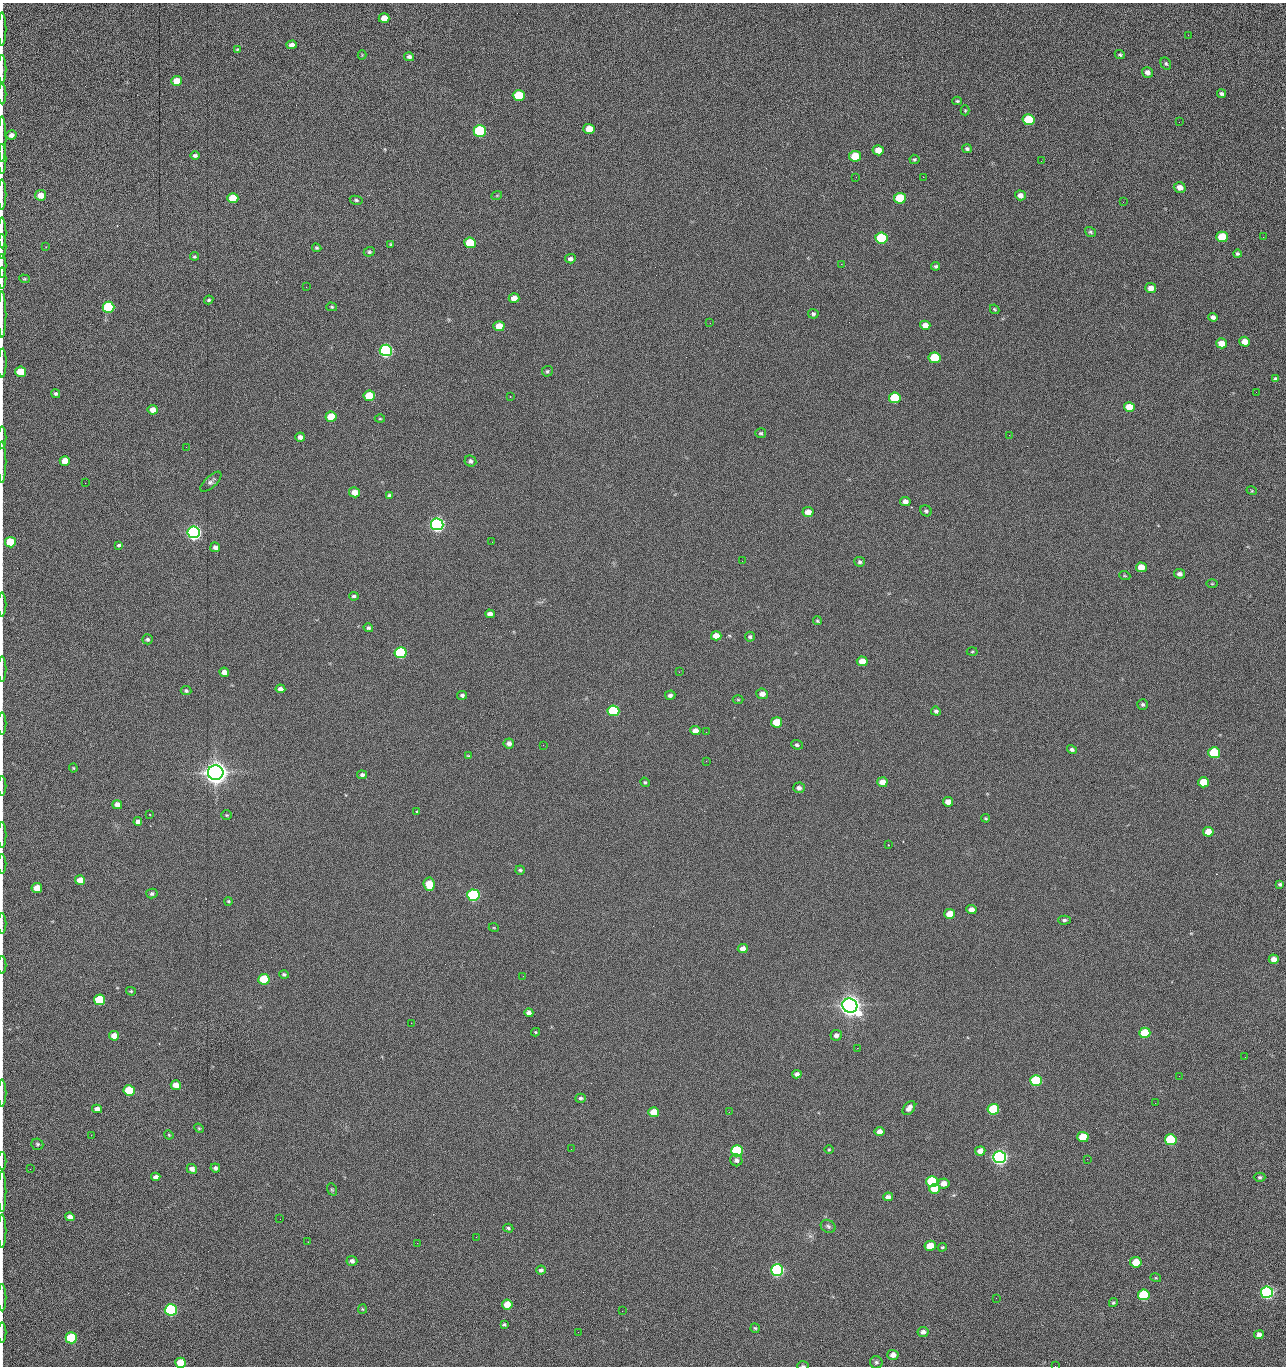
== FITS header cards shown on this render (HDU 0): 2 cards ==
NAXIS1  =                 1284 /fastest changing axis
NAXIS2  =                 1364 /next to fastest changing axis

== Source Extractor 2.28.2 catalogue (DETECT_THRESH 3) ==
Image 1284 x 1364 px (HDU 0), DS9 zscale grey, 1 PNG px = 1 image px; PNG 1288 x 1368 px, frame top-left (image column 1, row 1364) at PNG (2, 3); each listed source drawn as its Kron ellipse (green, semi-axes under 4 px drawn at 4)
Background 145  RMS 15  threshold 44.5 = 3 sigma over >= 5 px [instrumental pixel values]
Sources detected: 276; all 276 listed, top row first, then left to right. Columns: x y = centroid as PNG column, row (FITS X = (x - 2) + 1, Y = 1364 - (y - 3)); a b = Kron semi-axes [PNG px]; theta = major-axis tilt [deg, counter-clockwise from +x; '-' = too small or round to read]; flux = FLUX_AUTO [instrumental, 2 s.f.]
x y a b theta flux
384 18 5 5 - 1.3e+04
2 29 17 2 90 3.1e+03
1188 35 3 2 - 1.2e+03
292 45 5 4 - 5.1e+03
237 50 3 2 - 1.1e+03
362 55 4 4 - 8.8e+02
1120 55 5 4 - 1.7e+03
409 57 5 4 - 2.7e+03
1166 64 6 5 - 1.7e+03
2 69 14 2 90 2.7e+03
1147 72 6 5 - 4.6e+03
176 81 5 5 - 1.4e+04
2 94 10 2 90 2.1e+03
1222 94 4 3 - 2.1e+03
519 95 6 5 - 4.2e+04
957 101 5 4 - 1.3e+03
965 110 5 4 - 1.1e+03
1029 120 6 5 - 6.0e+04
1179 122 2 2 - 7.0e+02
589 129 5 5 - 1.4e+04
480 131 6 5 - 1.6e+05
11 135 5 4 - 4.8e+03
2 139 23 2 90 4.6e+03
967 149 5 4 - 2.1e+03
878 150 5 5 - 1.2e+04
195 156 5 4 - 2.2e+03
855 156 6 5 - 2.8e+04
2 159 15 2 90 3.0e+03
914 159 5 5 - 1.4e+03
1041 161 3 2 - 1.1e+03
856 177 2 2 - 1.6e+03
923 177 2 2 - 1.2e+04
1180 187 6 5 - 6.5e+03
2 194 15 2 90 2.7e+03
41 195 5 5 - 1.0e+04
497 195 5 3 - 9.5e+02
1020 195 5 5 - 5.7e+03
233 198 5 5 - 2.0e+04
900 198 6 5 - 5.1e+04
356 200 6 4 -11 1.7e+03
1123 202 2 2 - 5.2e+02
1090 232 6 4 -35 1.7e+03
2 233 15 2 90 2.8e+03
1222 237 6 5 - 4.2e+04
1263 237 2 2 - 5.2e+02
881 238 6 5 - 1.0e+05
470 243 6 5 - 4.0e+04
391 244 4 4 - 1.2e+03
2 246 12 2 90 1.7e+03
46 247 2 2 - 7.0e+02
317 248 5 4 - 1.5e+03
369 252 5 4 - 1.9e+03
1237 254 4 4 - 1.8e+03
194 256 4 3 - 1.2e+03
570 259 5 4 - 2.9e+03
841 264 2 2 - 1.8e+04
2 266 12 2 90 1.9e+03
936 266 4 4 - 1.7e+03
2 278 10 2 90 1.9e+03
24 279 5 4 - 1.1e+03
306 287 2 2 - 5.0e+02
1151 288 5 5 - 7.5e+03
514 298 5 5 - 9.1e+03
209 300 4 4 - 1.6e+03
108 307 6 5 - 1.0e+05
332 307 5 4 - 1.2e+03
995 309 5 3 - 1.2e+03
813 314 5 5 - 2.1e+03
2 315 23 2 90 3.9e+03
1213 317 4 4 - 3.5e+03
710 323 2 2 - 2.2e+03
925 325 5 4 - 7.5e+03
499 326 5 5 - 1.5e+04
1245 342 5 5 - 1.1e+04
1221 343 5 5 - 1.6e+04
386 350 6 6 - 3.0e+05
934 358 6 5 - 5.7e+04
2 363 15 2 88 2.6e+03
547 371 5 5 - 1.6e+03
20 372 5 5 - 2.5e+04
1276 379 4 4 - 2.4e+03
1256 392 2 2 - 5.9e+02
56 393 5 4 - 1.9e+03
369 396 5 5 - 3.6e+04
510 397 3 2 - 5.2e+02
895 398 6 5 - 5.9e+04
1129 407 5 5 - 1.8e+04
153 410 5 5 - 8.2e+03
331 417 5 5 - 2.9e+04
380 419 5 3 - 9.5e+02
761 433 5 5 - 1.6e+03
1009 435 2 2 - 2.3e+03
300 437 5 4 - 3.9e+03
2 438 11 2 90 1.9e+03
186 447 2 2 - 1.9e+03
65 461 5 5 - 1.2e+04
470 461 6 5 - 2.5e+03
2 462 21 2 90 2.9e+03
211 482 13 5 43 3.2e+03
85 483 2 2 - 5.7e+02
1252 491 5 3 - 8.8e+02
354 492 5 5 - 9.8e+03
389 496 4 3 - 2.1e+03
905 502 5 4 - 5.8e+03
926 511 6 5 - 2.2e+03
808 512 5 5 - 8.6e+03
437 524 6 6 - 5.0e+05
194 532 6 6 - 5.4e+05
10 542 5 5 - 4.1e+04
492 542 2 2 - 1.7e+03
119 545 4 3 - 5.8e+03
215 547 5 5 - 3.8e+03
742 561 2 2 - 3.8e+02
860 562 5 5 - 2.1e+03
1141 567 5 5 - 1.3e+04
1179 574 5 4 - 4.0e+03
1125 576 5 3 - 9.1e+02
1212 584 5 3 - 8.7e+02
354 596 5 4 - 2.0e+03
2 605 12 2 90 2.2e+03
490 614 5 4 - 4.0e+03
817 621 4 4 - 1.4e+03
368 628 5 4 - 2.1e+03
716 636 5 4 - 1.0e+04
750 637 5 5 - 1.7e+03
147 639 5 5 - 1.8e+03
972 652 5 3 - 1.0e+03
400 653 6 5 - 1.6e+05
862 661 5 5 - 1.4e+04
2 669 13 2 90 2.1e+03
224 672 5 4 - 7.2e+03
679 672 3 3 - 1.1e+03
280 689 5 4 - 4.1e+03
186 691 5 4 - 2.0e+03
762 694 6 5 - 6.3e+03
462 695 5 4 - 2.3e+03
670 695 5 4 - 2.7e+03
738 700 5 3 - 9.9e+02
1143 704 5 5 - 2.0e+03
613 711 6 5 - 8.6e+04
936 711 5 4 - 2.4e+03
777 722 5 5 - 2.7e+04
2 724 11 2 90 2.0e+03
695 731 5 4 - 7.5e+03
706 732 2 2 - 4.1e+02
509 743 5 5 - 4.4e+03
543 745 2 2 - 2.2e+03
797 745 6 5 - 1.9e+03
1072 749 5 4 - 2.2e+03
1214 753 6 5 - 7.6e+04
468 756 4 4 - 9.4e+02
706 761 3 2 - 1.6e+03
73 768 4 4 - 9.6e+02
216 773 7 7 - 1.8e+06
362 775 5 4 - 2.2e+03
645 782 5 4 - 1.2e+03
882 782 5 5 - 1.0e+04
1203 782 5 5 - 2.5e+04
2 786 10 2 90 1.6e+03
799 788 6 5 - 3.1e+03
948 802 5 4 - 7.8e+03
117 805 5 4 - 6.7e+03
417 811 3 2 - 8.5e+02
150 814 3 2 - 1.2e+03
227 815 5 4 - 1.0e+03
986 818 4 3 - 1.0e+03
138 821 4 4 - 3.9e+03
1208 832 5 5 - 1.5e+04
2 835 13 2 90 2.1e+03
888 845 3 3 - 1.1e+03
2 864 10 2 90 1.5e+03
520 870 5 4 - 2.0e+03
80 880 5 5 - 1.2e+04
429 884 7 5 -84 2.7e+04
1280 884 4 3 - 1.7e+03
37 888 5 5 - 1.6e+04
152 894 5 5 - 2.1e+03
473 895 6 5 - 2.4e+05
229 901 4 4 - 1.3e+03
971 910 5 4 - 5.8e+03
950 914 5 5 - 1.9e+04
1064 920 6 4 2 2.2e+03
2 923 10 2 90 1.7e+03
494 928 5 3 - 8.6e+02
743 949 5 4 - 5.9e+03
1274 959 5 4 - 7.3e+03
2 965 9 2 90 1.4e+03
284 974 4 4 - 1.7e+03
523 976 3 2 - 1.4e+03
264 979 5 5 - 6.0e+04
131 991 5 3 - 1.1e+03
100 1000 5 5 - 7.5e+04
850 1006 7 7 - 1.5e+06
529 1013 4 4 - 4.2e+03
411 1023 2 2 - 3.5e+03
535 1032 4 4 - 9.4e+02
1145 1033 5 5 - 4.8e+04
836 1035 5 5 - 3.8e+03
114 1036 5 4 - 1.0e+04
857 1048 3 2 - 9.6e+02
1245 1057 2 2 - 1.1e+03
797 1074 4 4 - 3.4e+03
1179 1076 2 2 - 1.7e+03
1036 1080 6 5 - 8.8e+04
176 1085 5 5 - 1.2e+04
129 1091 5 5 - 6.5e+04
2 1093 13 2 90 2.8e+03
581 1098 5 4 - 1.9e+03
1155 1103 2 2 - 4.9e+02
909 1108 8 5 52 4.9e+03
97 1109 5 4 - 5.2e+03
993 1109 6 5 - 7.2e+04
654 1112 5 5 - 2.1e+04
729 1112 2 2 - 5.8e+02
199 1128 5 4 - 1.1e+03
879 1132 5 4 - 7.1e+03
91 1135 2 2 - 1.7e+03
169 1135 5 3 - 1.0e+03
1083 1137 5 5 - 3.2e+04
1171 1140 6 5 - 9.8e+04
37 1144 6 5 - 1.7e+03
571 1149 2 2 - 6.1e+02
829 1150 5 3 - 9.4e+02
737 1151 6 5 - 1.4e+05
980 1151 5 4 - 7.6e+03
999 1157 6 6 - 6.3e+05
1087 1159 2 2 - 1.1e+03
736 1160 6 6 - 3.4e+03
2 1161 9 2 90 1.6e+03
215 1168 5 4 - 2.3e+03
30 1169 2 2 - 1.6e+03
192 1169 5 4 - 4.7e+03
156 1177 5 4 - 3.4e+03
1260 1177 6 4 0 1.9e+03
932 1181 6 5 - 1.5e+05
944 1183 6 5 - 6.8e+03
332 1189 6 4 -69 1.3e+03
935 1189 5 5 - 1.7e+04
2 1191 20 2 90 3.4e+03
888 1197 5 4 - 4.4e+03
70 1217 5 4 - 4.6e+03
280 1219 2 2 - 1.3e+03
828 1226 8 6 -28 2.4e+03
508 1228 5 4 - 1.5e+03
2 1231 17 2 90 3.0e+03
476 1237 2 2 - 5.6e+03
308 1242 2 2 - 1.3e+03
417 1243 2 2 - 3.5e+03
930 1246 6 5 - 1.9e+04
942 1247 4 3 - 1.2e+03
352 1261 5 5 - 2.8e+03
1136 1262 6 5 - 2.6e+04
541 1270 5 4 - 2.9e+03
777 1270 6 5 - 3.1e+05
1156 1278 5 3 - 8.5e+02
1267 1292 6 5 - 3.6e+05
1144 1295 6 5 - 7.8e+04
2 1298 13 2 90 2.3e+03
996 1298 2 2 - 1.9e+03
1113 1303 4 4 - 1.5e+03
507 1305 5 5 - 1.8e+04
362 1309 5 4 - 1.1e+03
171 1310 6 5 - 2.4e+05
622 1311 2 2 - 5.3e+02
504 1325 3 3 - 1.3e+03
755 1328 5 4 - 1.3e+03
578 1332 2 2 - 2.4e+03
923 1332 5 5 - 4.1e+03
2 1333 10 2 90 1.7e+03
1259 1335 5 4 - 4.7e+03
71 1338 6 5 - 9.2e+04
893 1355 5 5 - 6.7e+03
876 1362 6 6 - 2.2e+03
181 1363 5 5 - 3.0e+04
803 1366 5 3 - 1.2e+03
1055 1366 2 2 - 1.3e+03
At the frame edge (FLAGS 8, measured only in part): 32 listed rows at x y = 2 29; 2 69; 2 94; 2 139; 2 159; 2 194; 2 233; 2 246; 2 266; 2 278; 2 315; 2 363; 2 438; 2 462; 10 542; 2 605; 2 669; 2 724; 2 786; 2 835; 2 864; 2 923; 2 965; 2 1093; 2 1161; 2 1191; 2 1231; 2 1298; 2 1333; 181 1363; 803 1366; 1055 1366

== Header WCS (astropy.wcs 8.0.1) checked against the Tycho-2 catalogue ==
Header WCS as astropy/WCSLIB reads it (CRVAL/CRPIX/CD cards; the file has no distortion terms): RA---TAN/DEC--TAN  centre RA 15:41:40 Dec +51:59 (235.42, +51.98 deg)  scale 1.26 arcsec/px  FOV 26.9' x 28.5'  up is +92 deg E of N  parity flipped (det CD > 0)
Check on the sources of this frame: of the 60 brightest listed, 11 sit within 2.0 arcsec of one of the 11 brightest Tycho-2 stars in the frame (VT <= 12.29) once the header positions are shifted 0.24 arcsec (0.13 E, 0.20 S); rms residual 0.85 arcsec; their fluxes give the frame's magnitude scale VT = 25.23 - 2.5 log10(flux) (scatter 0.20 mag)
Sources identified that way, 11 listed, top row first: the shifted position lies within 2.0 arcsec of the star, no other Tycho-2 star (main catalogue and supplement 1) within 4.0 arcsec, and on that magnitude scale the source's flux lands within +1.5 / -3 mag of the star's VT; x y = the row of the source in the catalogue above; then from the Tycho-2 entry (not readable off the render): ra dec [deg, ICRS J2000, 3 dp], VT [Tycho-2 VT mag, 2 dp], TYC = Tycho-2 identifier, HIP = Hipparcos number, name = IAU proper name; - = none
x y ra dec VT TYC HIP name
386 350 235.614 +52.064 11.61 3489-1132-1 - -
437 524 235.514 +52.049 11.19 3489-1407-1 - -
194 532 235.515 +52.133 11.12 3489-1380-1 - -
216 773 235.378 +52.130 9.31 3489-1322-1 76850 -
473 895 235.303 +52.042 11.52 3489-958-1 - -
850 1006 235.232 +51.912 9.59 3489-824-1 - -
999 1157 235.143 +51.862 10.97 3489-1016-1 - -
932 1181 235.131 +51.886 12.29 3489-908-1 - -
777 1270 235.084 +51.941 11.45 3489-1346-1 - -
1267 1292 235.062 +51.771 11.53 3489-1453-1 - -
171 1310 235.075 +52.152 11.74 3489-912-1 - -